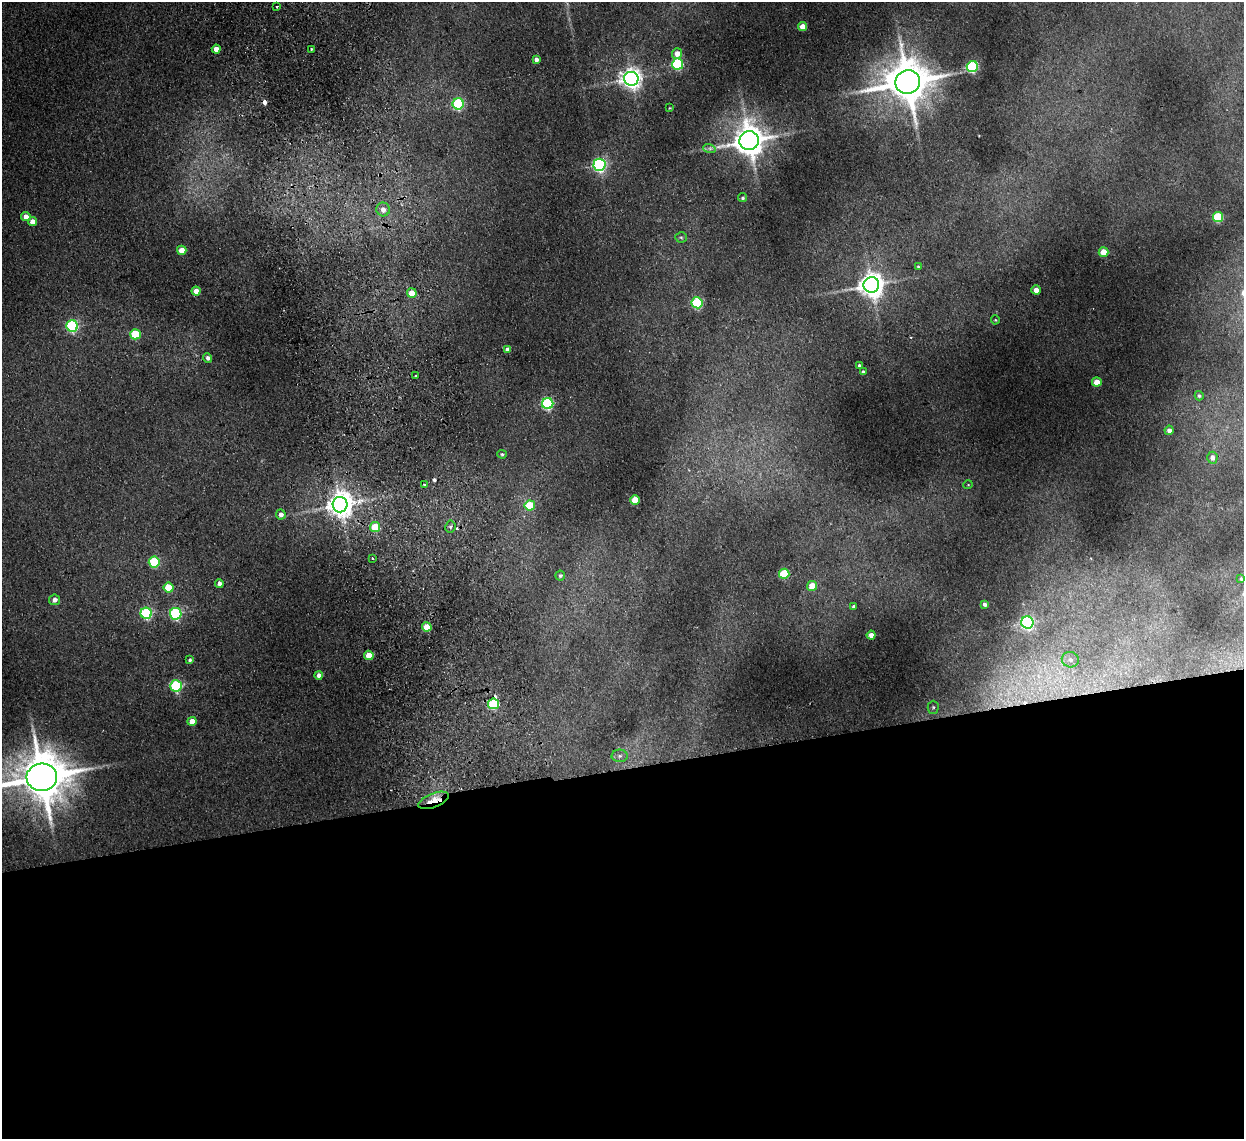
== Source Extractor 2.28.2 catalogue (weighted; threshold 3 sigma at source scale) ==
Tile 15 of 4 x 4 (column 3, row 4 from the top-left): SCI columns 2537-3778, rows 154-1290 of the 5072 x 4970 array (HDU 1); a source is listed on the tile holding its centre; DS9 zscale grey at full resolution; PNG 1246 x 1141 px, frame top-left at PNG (2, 2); each listed source drawn as its Kron ellipse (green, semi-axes under 4 px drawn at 4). Shown black and unused: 32% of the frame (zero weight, under 2 of 3 exposures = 3% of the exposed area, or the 3 px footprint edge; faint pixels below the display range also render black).
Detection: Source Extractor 2.28.2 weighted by HDU 2 'WHT'; one run over the whole footprint, this tile lists its part. Background 0.0701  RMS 0.01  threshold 0.0462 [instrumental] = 3 sigma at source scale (4.5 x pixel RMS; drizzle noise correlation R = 1.50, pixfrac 1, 0.05/0.05 arcsec/px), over >= 5 px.
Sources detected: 84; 1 inside a brighter object's white glare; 5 cosmic-ray / hot-pixel residue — neither listed nor drawn; the other 78 listed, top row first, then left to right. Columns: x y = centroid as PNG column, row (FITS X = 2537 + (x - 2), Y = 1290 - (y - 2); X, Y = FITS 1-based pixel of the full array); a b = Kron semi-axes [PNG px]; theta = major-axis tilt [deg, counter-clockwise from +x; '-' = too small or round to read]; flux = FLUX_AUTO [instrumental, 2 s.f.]
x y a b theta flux
277 6 3 2 - 1.3
802 27 4 4 - 13
216 49 4 4 - 10
311 49 3 2 - 1
677 53 5 5 - 9.3
536 60 4 4 - 4.3
678 64 5 5 - 120
972 67 5 5 - 130
631 79 7 7 - 750
908 82 12 11 - 4500
458 104 5 5 - 130
669 108 3 2 - 0.73
749 141 10 9 - 2200
709 148 6 4 -18 2.3
599 165 6 6 - 230
743 198 4 4 - 2
383 209 7 7 - 7.6
26 217 5 4 - 11
1218 217 5 5 - 64
33 222 4 4 - 11
681 237 6 5 - 1.9
182 250 5 4 - 20
1103 252 5 5 - 26
918 266 3 2 - 1
871 285 8 7 - 1300
1036 290 4 4 - 9.6
196 291 4 4 - 11
412 293 5 4 - 16
697 303 5 5 - 110
995 320 4 4 - 1.1
72 326 6 5 - 150
135 334 5 5 - 45
508 349 4 4 - 5.5
208 358 5 4 - 3.6
859 365 3 3 - 1.4
863 372 4 4 - 2.8
416 375 3 3 - 2.6
1097 382 5 4 - 15
1199 396 5 4 - 1.6
548 404 5 5 - 150
1169 430 4 4 - 4.5
502 454 5 4 - 1.9
1212 458 6 5 - 5.1
424 484 3 2 - 0.95
968 485 5 3 - 0.84
635 500 4 4 - 26
340 505 8 7 - 1400
530 505 5 5 - 41
281 514 5 5 - 5.1
375 527 5 5 - 41
450 527 6 5 - 2.4
372 558 2 2 - 0.98
154 562 5 5 - 79
784 574 5 5 - 48
560 575 5 5 - 2
1241 579 3 2 - 0.97
219 583 4 4 - 4.6
812 586 5 5 - 25
168 588 5 5 - 37
55 600 5 5 - 5.3
985 604 4 3 - 3.2
854 606 4 4 - 2.1
146 613 5 5 - 110
176 614 6 6 - 140
1027 622 6 6 - 230
427 627 5 4 - 32
871 635 4 4 - 7.6
369 655 5 4 - 23
190 660 4 4 - 2
1070 660 8 7 - 5.2
319 675 4 4 - 4.9
176 686 6 5 - 120
494 704 5 5 - 71
933 707 6 5 - 1.9
192 721 4 4 - 11
620 756 8 6 2 3
42 777 15 13 4 5700
433 800 16 7 22 14
Overlapping masked pixels (flux is a lower limit): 3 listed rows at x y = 340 505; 494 704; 433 800
Isophote crosses this tile's border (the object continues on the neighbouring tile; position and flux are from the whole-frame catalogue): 1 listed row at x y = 42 777